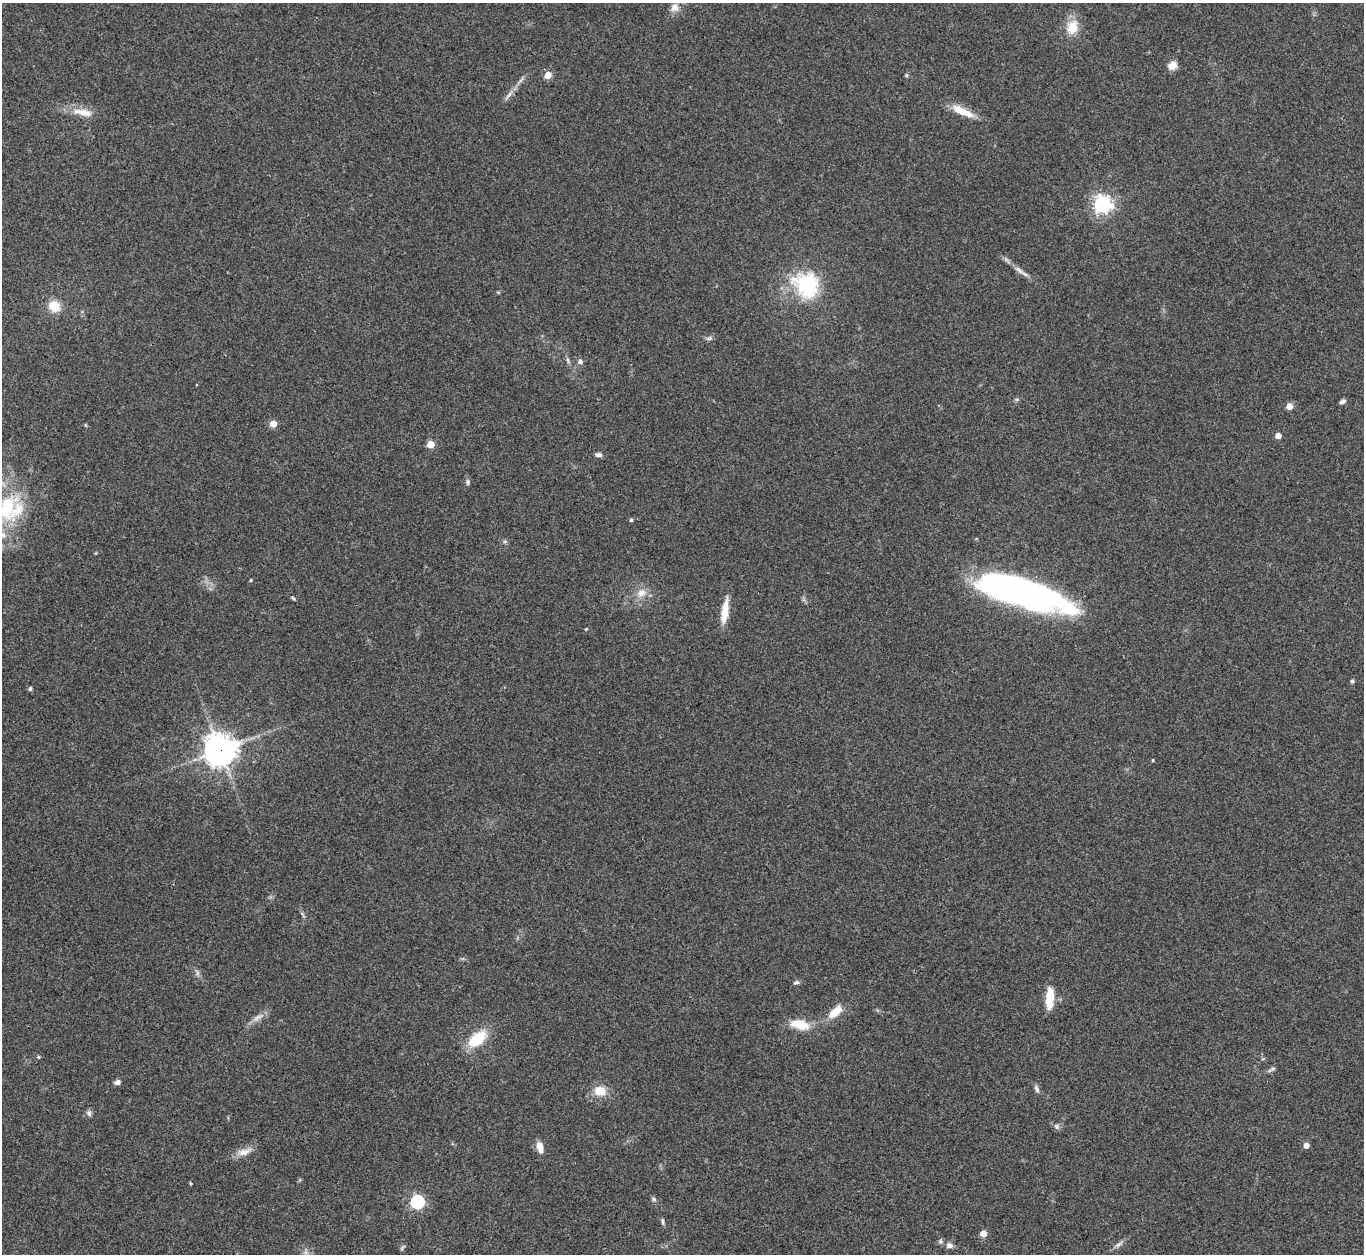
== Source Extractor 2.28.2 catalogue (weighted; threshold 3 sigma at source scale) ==
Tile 7 of 4 x 4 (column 3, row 2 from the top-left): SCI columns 2729-4090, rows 2786-4037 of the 5455 x 5442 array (HDU 1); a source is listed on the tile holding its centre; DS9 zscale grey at full resolution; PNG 1366 x 1256 px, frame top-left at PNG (2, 3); no overlay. Shown black and unused: <1% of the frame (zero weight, under 3 of 4 exposures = <1% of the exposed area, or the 3 px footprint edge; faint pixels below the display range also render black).
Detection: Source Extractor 2.28.2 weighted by HDU 2 'WHT'; one run over the whole footprint, this tile lists its part. Background 0.112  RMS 0.0058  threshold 0.0263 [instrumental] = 3 sigma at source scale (4.5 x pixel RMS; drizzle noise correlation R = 1.50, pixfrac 1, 0.05/0.05 arcsec/px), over >= 5 px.
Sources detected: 60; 1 inside a brighter listed object's ellipse — not listed separately; the other 59 listed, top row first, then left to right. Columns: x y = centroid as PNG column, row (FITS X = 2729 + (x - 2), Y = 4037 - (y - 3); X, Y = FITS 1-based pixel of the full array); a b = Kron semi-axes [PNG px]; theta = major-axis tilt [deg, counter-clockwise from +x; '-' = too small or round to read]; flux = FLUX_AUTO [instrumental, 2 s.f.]
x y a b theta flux
675 8 12 12 - 4.4
1072 27 19 14 70 11
1172 66 10 9 - 5
548 75 5 4 - 11
509 95 18 5 49 3.2
962 111 31 9 -24 11
84 113 25 10 -11 8.7
1103 204 7 7 - 250
1019 270 17 5 -43 3.6
806 284 31 27 -39 46
54 306 14 12 -39 9.8
709 338 9 5 9 1.5
580 361 6 6 - 1.8
1342 401 8 5 21 1.5
1289 406 4 4 - 8.3
273 424 5 5 - 11
1278 436 4 4 - 6.3
431 444 5 5 - 12
598 455 8 5 -6 2.1
468 482 9 5 85 1.3
7 508 44 28 62 49
631 520 4 4 - 0.96
251 580 4 3 - 0.57
1021 592 87 24 -16 250
641 593 15 11 36 6.2
293 598 7 3 -54 0.79
725 611 31 8 81 10
586 629 4 3 - 0.6
1352 681 5 4 - 1.4
30 689 4 4 - 1.5
220 750 10 10 - 800
1153 760 3 3 - 0.55
303 914 10 3 -68 1.2
197 973 9 4 -83 1.4
796 982 9 5 21 1.3
1050 998 24 8 87 12
835 1012 18 9 43 9.6
258 1017 19 7 35 4.1
800 1024 21 10 -11 13
477 1039 18 11 39 23
38 1057 5 4 - 0.82
1272 1069 12 4 32 1.5
117 1082 7 5 14 2.1
1037 1089 11 5 -69 1.7
600 1091 12 10 1 9.8
89 1113 8 6 -71 1.8
1056 1126 8 6 -54 1.6
1306 1145 4 4 - 5.2
540 1147 14 7 -73 5.3
244 1152 21 8 18 5.6
191 1183 4 3 - 0.67
654 1199 7 5 -46 1.2
417 1202 6 6 - 93
663 1221 9 4 -80 1.2
983 1233 5 5 - 7.6
940 1241 7 6 - 1.3
949 1245 10 8 -7 2.6
1118 1245 10 5 21 2
402 1248 9 3 57 0.98
Overlapping masked pixels (flux is a lower limit): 1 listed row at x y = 220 750
Isophote crosses this tile's border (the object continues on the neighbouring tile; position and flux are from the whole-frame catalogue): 1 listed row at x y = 7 508